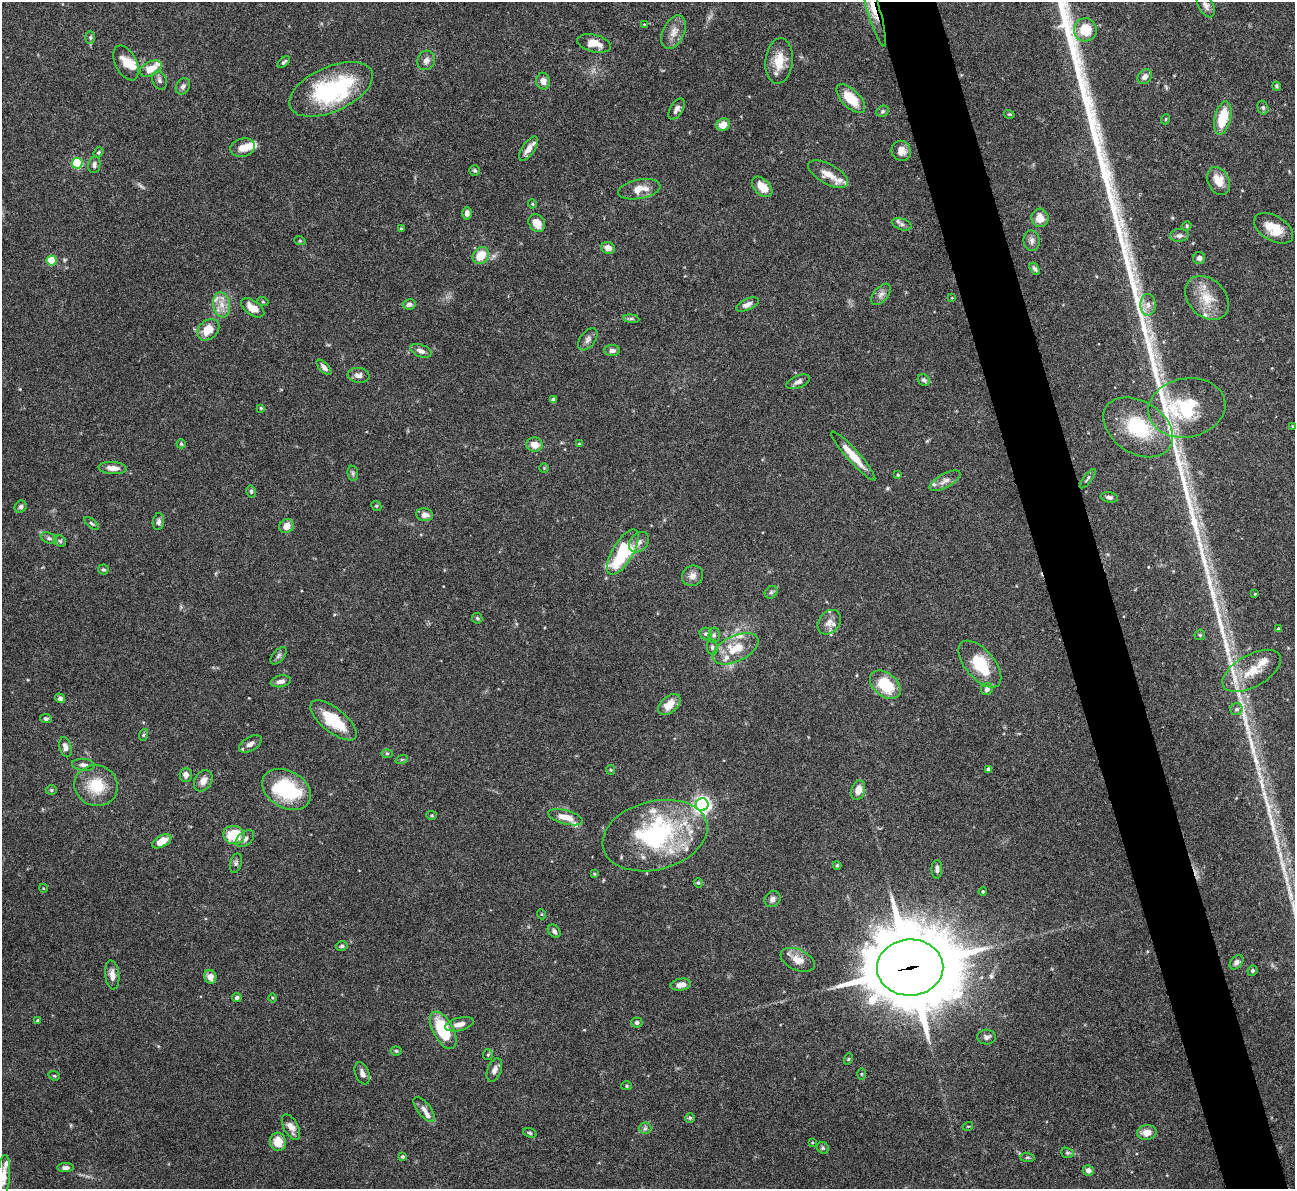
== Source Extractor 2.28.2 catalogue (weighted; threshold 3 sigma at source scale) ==
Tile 6 of 4 x 4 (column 2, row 2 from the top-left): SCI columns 1295-2587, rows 2637-3823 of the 5172 x 5153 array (HDU 1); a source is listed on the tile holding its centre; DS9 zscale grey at full resolution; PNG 1297 x 1191 px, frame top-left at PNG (2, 2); each listed source drawn as its Kron ellipse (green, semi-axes under 4 px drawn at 4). Shown black and unused: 5% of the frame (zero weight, under 4 of 8 exposures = <1% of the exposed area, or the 3 px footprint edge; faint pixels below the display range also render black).
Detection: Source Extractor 2.28.2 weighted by HDU 2 'WHT'; one run over the whole footprint, this tile lists its part. Background 0.0647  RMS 0.0025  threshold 0.0101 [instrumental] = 3 sigma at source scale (4.09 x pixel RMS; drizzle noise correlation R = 1.36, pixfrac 0.8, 0.05/0.05 arcsec/px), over >= 5 px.
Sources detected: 212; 2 inside a brighter object's white glare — neither listed nor drawn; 19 inside a brighter listed object's ellipse — not listed separately; the other 191 listed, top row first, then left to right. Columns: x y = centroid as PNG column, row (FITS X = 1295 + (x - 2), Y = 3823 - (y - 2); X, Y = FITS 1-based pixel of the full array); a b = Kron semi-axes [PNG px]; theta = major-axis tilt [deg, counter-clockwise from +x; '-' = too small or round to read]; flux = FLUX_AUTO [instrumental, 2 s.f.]
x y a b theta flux
1206 5 13 7 -61 1
873 8 40 6 -73 4.4
644 24 3 2 - 0.17
1085 30 11 11 - 5.7
674 32 18 10 65 2.3
90 38 6 5 - 0.42
594 43 17 8 -13 2.6
426 60 10 8 63 1.2
779 61 23 13 83 4.9
284 62 7 3 41 0.4
126 63 19 10 -64 2.7
151 69 11 7 25 3.3
1145 77 8 6 46 1.1
160 80 9 7 -70 0.71
543 81 8 7 - 1.4
183 86 9 6 57 0.77
1277 86 5 3 - 0.28
331 89 45 22 24 27
851 99 18 9 -45 5.6
1263 108 7 5 -74 0.46
676 109 11 6 59 0.99
883 111 6 5 - 0.44
1009 114 5 3 - 0.22
1223 118 17 8 77 7.1
1166 119 5 3 - 0.2
723 125 7 6 - 2.4
243 148 12 9 16 2.3
528 149 14 6 56 1.9
901 151 10 9 - 1.8
98 152 5 4 - 0.34
77 163 5 5 - 19
94 165 8 6 82 0.73
475 170 5 5 - 0.35
828 174 22 10 -29 3
1218 181 15 10 -62 3.4
762 187 12 7 -45 3
639 189 21 9 11 3.2
532 204 4 4 - 0.23
467 213 6 4 -88 1
1040 218 9 8 - 2.7
537 223 9 7 -53 3.1
902 224 10 5 -19 0.73
1187 226 5 4 - 0.26
1274 228 21 12 -30 4.7
401 229 4 4 - 0.28
1179 235 9 6 5 0.81
300 241 6 3 -18 0.23
1032 241 10 8 -81 1
608 248 7 6 - 1.8
481 256 9 7 52 4.5
1199 258 6 6 - 0.78
51 260 5 5 - 9.3
1035 269 7 4 -57 0.52
881 294 12 7 50 1.1
952 298 4 3 - 0.19
1207 298 25 18 -46 5.4
263 302 5 3 - 0.22
409 304 6 5 - 0.85
747 304 12 5 25 1.4
222 305 12 8 -80 2.2
1148 305 11 7 88 1.6
253 308 13 7 -34 2.6
631 319 8 4 -8 0.4
208 330 12 9 42 4
588 339 13 7 52 1
612 350 8 5 0 0.81
421 351 11 6 -22 1.1
324 367 9 5 -46 0.91
359 375 11 7 -6 1.2
924 380 6 5 - 0.54
798 382 12 6 23 1
554 400 4 4 - 1.4
261 408 4 4 - 0.26
1187 408 39 29 10 15
1292 426 3 3 - 0.21
1138 427 38 26 -33 14
181 444 4 4 - 0.38
579 444 4 4 - 0.23
535 445 8 7 - 2.6
853 456 32 6 -48 4.3
113 468 14 6 -4 1.6
544 468 4 4 - 0.22
353 473 7 5 -83 0.48
898 475 3 3 - 0.26
1088 479 12 3 53 0.43
945 481 17 7 28 1.4
251 491 6 4 -78 0.43
1109 497 8 5 -11 0.71
376 506 5 4 - 0.28
21 507 6 5 - 0.53
425 515 8 6 -8 1.4
158 522 8 5 82 0.72
92 524 8 4 -38 0.38
287 526 7 6 - 2.1
49 538 8 5 -21 0.65
60 541 6 5 - 0.4
639 542 11 8 49 1.4
623 552 26 10 59 15
103 570 5 5 - 0.38
692 576 11 10 - 1.4
771 592 7 5 45 0.46
1255 594 4 3 - 0.21
477 618 5 5 - 0.32
829 622 13 10 50 1.7
1278 629 4 3 - 0.38
706 634 6 6 - 0.51
714 635 7 6 - 0.52
1200 635 5 5 - 0.34
712 647 8 5 -82 0.51
735 649 25 13 26 5.5
278 656 10 5 49 0.63
980 664 28 14 -49 9.4
1252 671 32 16 29 6.5
281 681 10 5 11 1.1
885 685 17 11 -39 9.1
987 689 6 5 - 0.87
60 698 5 4 - 0.72
669 704 13 8 41 2.8
1237 709 6 6 - 0.62
46 719 6 4 -8 0.39
334 720 28 12 -39 8.7
143 735 6 4 71 0.28
250 744 12 7 31 1.2
65 747 10 6 -75 1
387 753 6 4 -1 0.3
402 759 6 4 19 0.32
83 765 11 6 -6 0.85
989 769 4 4 - 1.3
611 770 5 4 - 0.24
186 775 7 6 - 1.1
203 781 11 8 58 1.7
96 786 22 20 -22 7.2
287 789 26 18 -30 16
51 790 5 4 - 0.38
858 790 10 6 73 2.2
702 805 6 6 - 88
432 815 5 4 - 0.27
565 817 18 7 -15 3
234 835 11 9 -14 8.4
655 836 53 34 14 32
245 838 10 6 40 1.1
162 841 10 5 29 3.6
236 863 10 5 75 0.55
837 865 4 3 - 0.37
937 869 9 5 89 0.82
594 874 4 3 - 0.29
698 883 5 4 - 0.32
43 888 4 3 - 0.17
983 892 4 3 - 0.3
772 899 8 7 - 0.89
541 914 5 3 - 0.22
554 931 7 5 -44 0.65
342 946 6 4 16 0.4
798 960 18 10 -24 2.6
1236 962 8 5 49 0.76
910 968 33 28 1 2400
1252 971 5 5 - 0.43
112 975 14 7 -84 1.5
210 977 7 6 - 2
681 985 10 6 9 1.6
237 998 5 4 - 0.58
273 998 4 3 - 0.22
38 1021 4 4 - 0.57
637 1022 5 5 - 0.62
459 1024 14 6 14 1.9
443 1030 20 10 -62 11
986 1037 9 7 -2 0.79
396 1051 5 4 - 0.33
488 1055 5 5 - 0.32
848 1059 5 3 - 0.23
494 1070 12 7 69 1.2
362 1073 11 7 -67 1.3
862 1074 5 3 - 0.22
54 1076 6 4 -21 0.29
627 1086 5 4 - 0.31
424 1110 15 6 -52 1.4
690 1118 5 4 - 0.36
968 1126 5 3 - 0.21
291 1127 14 7 -62 1.7
645 1128 6 6 - 0.56
530 1133 7 4 -19 0.35
1147 1133 10 7 6 2.2
278 1142 9 8 - 3.4
812 1142 4 3 - 0.2
823 1148 6 5 - 0.46
1067 1153 6 5 - 0.39
402 1157 4 3 - 0.41
1027 1157 7 4 -5 0.4
65 1168 8 4 0 0.8
1088 1170 5 5 - 1
3 1176 22 6 85 2.4
Overlapping masked pixels (flux is a lower limit): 2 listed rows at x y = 873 8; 910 968
Isophote crosses this tile's border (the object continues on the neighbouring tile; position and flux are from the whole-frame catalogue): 2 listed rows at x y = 873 8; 3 1176